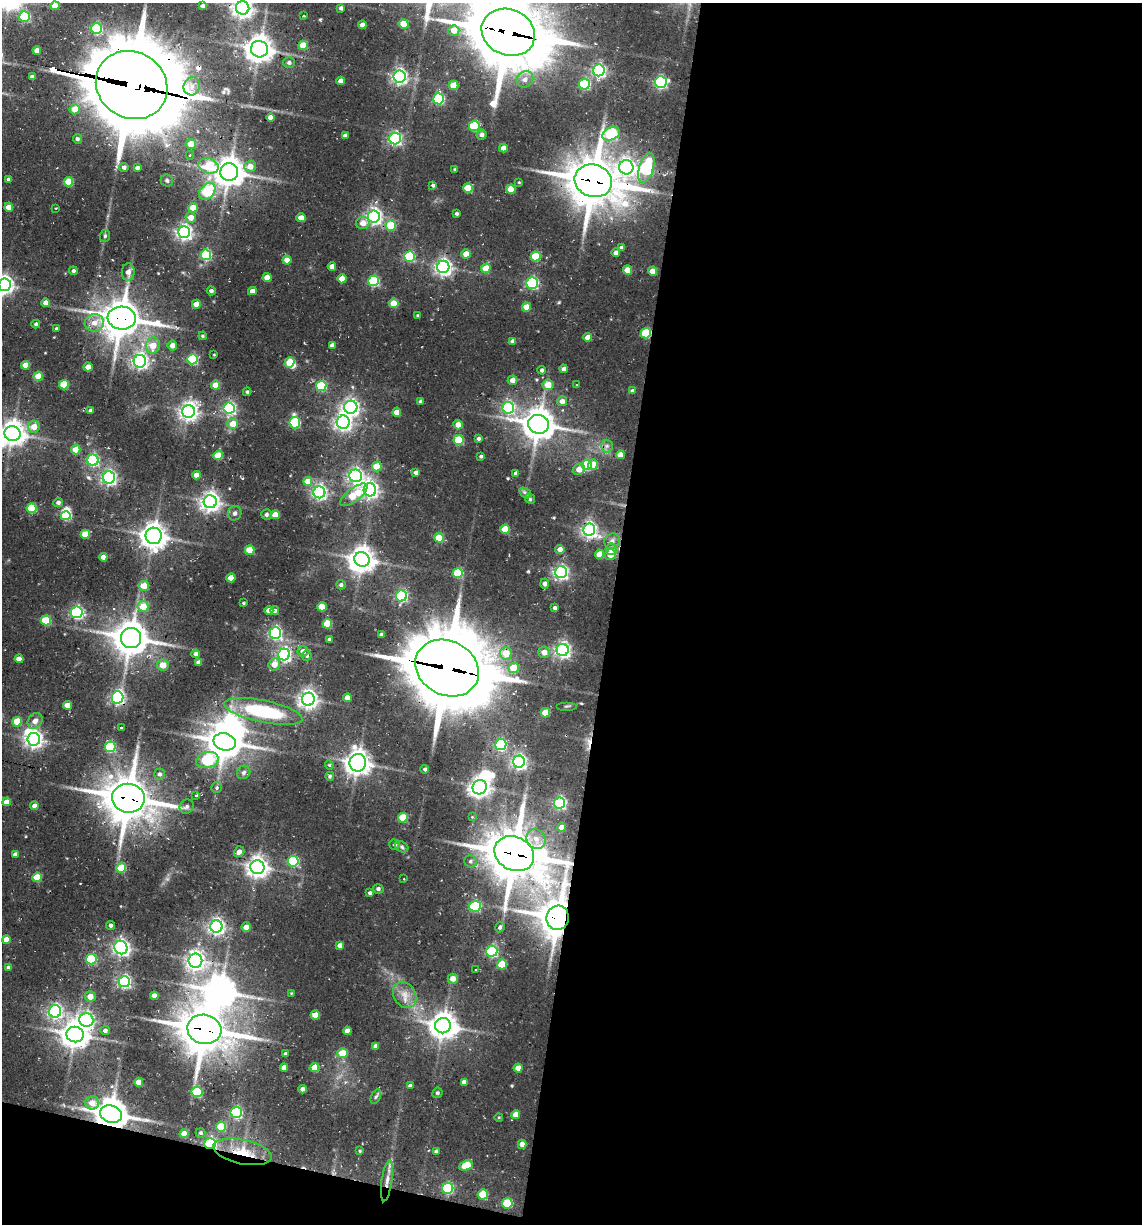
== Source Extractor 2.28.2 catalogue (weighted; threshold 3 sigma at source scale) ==
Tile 16 of 4 x 4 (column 4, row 4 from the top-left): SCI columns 3660-4799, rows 79-1300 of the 5108 x 4966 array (HDU 1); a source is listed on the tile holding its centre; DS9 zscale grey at full resolution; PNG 1144 x 1226 px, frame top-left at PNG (2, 3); each listed source drawn as its Kron ellipse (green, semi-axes under 4 px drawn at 4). Shown black and unused: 49% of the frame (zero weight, under 2 of 3 exposures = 7% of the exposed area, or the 3 px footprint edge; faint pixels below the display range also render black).
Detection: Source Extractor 2.28.2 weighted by HDU 2 'WHT'; one run over the whole footprint, this tile lists its part. Background 0.104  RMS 0.0096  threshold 0.0432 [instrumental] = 3 sigma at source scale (4.5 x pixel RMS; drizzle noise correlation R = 1.50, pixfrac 1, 0.05/0.05 arcsec/px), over >= 5 px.
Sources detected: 334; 14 inside a brighter object's white glare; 2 cosmic-ray / hot-pixel residue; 1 long thin detection or spike segment (spike, bleed or trail) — neither listed nor drawn; the other 317 listed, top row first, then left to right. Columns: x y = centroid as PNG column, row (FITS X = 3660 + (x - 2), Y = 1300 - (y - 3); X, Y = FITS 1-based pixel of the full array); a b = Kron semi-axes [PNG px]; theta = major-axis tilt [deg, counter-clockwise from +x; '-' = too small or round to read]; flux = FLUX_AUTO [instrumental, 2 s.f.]
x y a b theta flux
55 6 4 4 - 12
203 6 3 3 - 2.3
243 8 7 6 - 500
341 8 4 4 - 2.5
24 16 5 5 - 71
304 16 3 2 - 0.96
404 24 5 4 - 19
362 25 4 4 - 5.7
96 29 5 5 - 85
454 30 5 5 - 10
508 32 27 23 -24 5300
303 45 5 4 - 19
259 49 8 8 - 1000
37 50 4 4 - 7.6
289 63 6 5 - 2.3
599 70 6 6 - 180
32 77 4 3 - 2.4
399 77 6 6 - 270
525 79 9 7 40 5.8
341 81 4 4 - 6.3
661 82 6 5 - 140
584 84 5 5 - 76
132 85 37 33 -32 9500
453 85 5 4 - 16
192 86 9 8 - 5.3
438 99 5 5 - 91
75 109 5 5 - 12
271 117 4 4 - 6.6
474 126 5 5 - 59
611 134 9 6 22 93
482 135 5 5 - 3.5
345 136 4 3 - 3.1
395 138 6 5 - 160
77 139 5 4 - 2.5
191 144 5 5 - 12
503 148 4 4 - 6.4
190 155 4 4 - 1.4
208 166 10 7 -16 31
250 166 6 6 - 8
124 167 5 4 - 2.6
626 167 7 7 - 310
137 168 4 4 - 2.9
646 168 15 7 73 120
455 169 3 3 - 1.4
229 172 9 8 - 1200
8 179 3 3 - 1.7
167 181 6 6 - 2
593 181 19 16 -17 3000
68 182 5 4 - 27
519 182 3 3 - 0.78
433 185 4 4 - 1.4
468 188 5 4 - 21
511 189 4 4 - 16
207 191 9 7 50 40
9 207 4 4 - 8.3
56 208 3 2 - 0.72
193 208 4 4 - 17
457 214 3 3 - 1.6
374 216 6 6 - 290
191 217 5 5 - 8
301 218 4 4 - 7.9
363 223 7 6 - 7.5
391 225 5 5 - 31
184 232 6 6 - 280
105 236 6 5 - 1.6
622 248 4 4 - 3.9
616 253 4 4 - 4
466 254 4 4 - 13
206 255 5 5 - 73
409 256 5 5 - 70
535 256 5 5 - 35
287 260 4 4 - 10
332 267 4 4 - 6.1
443 267 6 6 - 330
486 268 5 4 - 16
627 270 4 4 - 17
73 271 4 4 - 2.1
653 271 4 4 - 12
128 272 9 6 89 5.5
267 278 4 4 - 9.3
342 279 4 4 - 11
373 281 5 5 - 72
532 283 6 5 - 120
5 285 6 6 - 360
211 291 4 4 - 2.4
252 291 4 4 - 6.2
46 303 4 4 - 6.9
394 303 5 4 - 17
196 304 4 4 - 13
526 307 4 4 - 12
418 316 4 4 - 1.4
122 318 14 11 -6 2000
94 323 9 8 - 8.2
36 324 4 4 - 2
56 328 4 3 - 1
646 333 5 5 - 49
203 336 4 4 - 1
588 337 4 4 - 9
513 341 4 4 - 5.5
172 345 5 5 - 7.2
332 345 4 4 - 5.7
153 346 8 7 - 13
214 355 3 2 - 0.67
192 359 5 5 - 65
140 361 6 6 - 250
290 362 5 4 - 21
25 365 4 4 - 13
88 367 4 4 - 8.3
564 369 4 4 - 2.9
542 370 4 4 - 2.2
38 376 4 4 - 16
512 380 5 4 - 5.9
64 385 5 4 - 30
216 385 4 4 - 14
548 385 5 5 - 11
577 385 3 2 - 0.62
321 386 5 5 - 61
632 391 4 4 - 2.3
247 392 4 3 - 1.2
562 401 5 5 - 4.5
421 402 4 4 - 2.6
351 407 6 6 - 300
229 408 6 5 - 160
508 408 6 5 - 120
91 411 4 4 - 4.2
189 411 6 6 - 410
397 412 4 4 - 9.8
343 422 6 6 - 330
295 423 6 5 - 73
233 424 5 5 - 12
539 424 10 9 - 1400
458 425 5 4 - 7.9
34 427 6 6 - 10
13 434 8 7 - 820
478 439 4 4 - 1.8
458 440 5 5 - 41
607 446 6 6 - 2.4
76 450 4 4 - 14
218 455 5 4 - 24
620 455 4 4 - 9.4
481 456 3 3 - 1.5
93 460 5 5 - 120
587 465 5 5 - 73
593 465 5 4 - 15
377 466 5 5 - 22
579 469 6 5 - 9.1
416 472 4 4 - 2.8
516 473 4 4 - 3.9
197 475 4 4 - 6.7
356 476 6 6 - 260
109 477 6 6 - 240
308 481 4 4 - 15
370 490 6 6 - 320
319 492 6 6 - 250
525 493 7 4 -35 1.8
354 495 16 6 37 26
530 499 5 4 - 1.2
58 502 5 4 - 2.8
210 502 6 6 - 500
32 508 5 5 - 43
235 513 7 6 - 2.3
266 514 5 5 - 2.1
275 515 4 4 - 13
66 516 5 4 - 40
505 529 5 4 - 25
589 530 6 6 - 290
85 534 4 4 - 20
154 536 8 8 - 860
439 538 5 4 - 23
612 541 8 7 - 4.1
560 549 4 4 - 5.1
611 549 6 5 - 8.2
250 550 5 4 - 21
599 554 4 4 - 14
610 555 5 5 - 9.6
103 557 4 4 - 7.1
362 559 8 7 - 890
561 572 6 6 - 240
458 573 5 5 - 51
231 578 4 4 - 13
545 584 5 4 - 3.3
341 585 5 4 - 1.9
144 586 5 5 - 13
401 596 5 5 - 110
244 603 3 2 - 0.98
143 607 5 5 - 18
322 607 4 4 - 18
555 608 4 3 - 2.1
269 610 4 4 - 8.8
275 611 4 4 - 2.3
77 612 6 6 - 140
46 620 5 5 - 37
327 624 5 4 - 25
275 633 6 6 - 160
382 635 4 3 - 3.3
131 638 10 10 - 1500
329 640 4 3 - 2.4
563 650 6 6 - 280
303 651 5 5 - 5.9
544 652 6 5 - 7.3
506 653 6 6 - 16
196 654 4 4 - 3.3
284 654 6 6 - 220
307 656 5 5 - 2.3
19 659 4 4 - 5.4
198 662 4 4 - 3.7
274 664 6 5 - 9.7
163 665 6 6 - 11
447 668 33 27 -28 6200
514 668 5 5 - 19
117 697 6 6 - 200
347 698 4 4 - 8.7
308 699 6 6 - 450
67 705 4 4 - 9.3
567 706 10 2 0 1.2
263 711 40 11 -12 79
545 713 5 4 - 20
35 721 8 6 53 5.7
17 722 5 5 - 21
121 727 3 2 - 0.7
34 739 6 6 - 370
225 742 11 8 -14 1500
501 745 5 5 - 96
110 747 5 5 - 66
207 760 11 8 14 71
519 762 6 6 - 270
358 763 9 8 - 710
329 765 4 4 - 1.1
425 769 4 4 - 2
244 772 7 6 - 2.7
160 774 5 5 - 2.5
330 776 4 4 - 1.6
217 787 5 5 - 2
480 787 7 7 - 520
196 795 3 3 - 1.5
128 798 16 14 -8 2700
7 802 4 4 - 8.8
559 803 6 5 - 170
34 806 4 4 - 6.1
187 807 7 6 - 2.8
472 817 4 4 - 1.1
403 818 5 5 - 29
562 827 5 4 - 5.9
536 839 10 9 - 7.9
395 845 5 5 - 1.6
402 847 7 5 -20 1.7
239 852 5 5 - 4.1
514 854 20 16 -27 3300
15 855 4 4 - 4.3
293 861 5 5 - 71
470 861 6 5 - 2.3
257 867 7 7 - 600
121 868 5 5 - 30
37 877 4 4 - 19
404 879 2 2 - 0.71
378 889 5 4 - 2.3
370 893 4 4 - 2.4
475 906 5 5 - 86
558 918 12 11 - 1900
111 925 4 4 - 2.1
216 926 6 6 - 320
246 927 4 4 - 8.6
500 927 5 4 - 2.6
6 940 4 4 - 9.8
340 945 4 4 - 4.9
121 947 7 6 - 290
492 951 5 5 - 120
91 959 5 5 - 58
195 961 7 7 - 400
502 964 5 5 - 25
9 968 4 4 - 4.4
475 970 3 2 - 0.94
453 979 5 5 - 7.2
124 982 5 5 - 160
291 993 3 3 - 0.63
405 995 14 11 -58 9.6
90 996 5 5 - 9
154 996 4 4 - 6
55 1011 6 6 - 200
315 1015 5 4 - 8.2
86 1020 7 7 - 230
443 1026 8 7 - 950
204 1029 17 14 -14 2800
105 1030 4 4 - 2.8
347 1031 4 4 - 6.7
75 1034 8 7 - 1000
376 1046 4 4 - 4
342 1053 5 5 - 19
285 1054 3 3 - 1.7
284 1068 4 4 - 6.2
314 1068 5 4 - 13
518 1068 4 4 - 9
139 1082 4 4 - 10
464 1082 4 4 - 4.8
410 1086 4 4 - 2
303 1089 4 4 - 4.8
197 1092 5 5 - 52
437 1093 5 5 - 1.6
376 1097 7 4 68 1.8
92 1103 7 6 - 8.7
236 1113 5 5 - 110
111 1114 11 8 -14 1500
516 1115 4 4 - 10
499 1117 4 3 - 0.74
221 1127 5 5 - 31
201 1133 5 5 - 1.8
184 1134 4 4 - 12
210 1144 5 5 - 140
522 1144 4 4 - 7.4
360 1151 4 3 - 0.79
242 1152 30 12 -12 25
436 1152 4 3 - 2.6
466 1165 7 4 22 23
387 1181 21 5 82 7.6
448 1188 5 5 - 93
483 1194 5 5 - 29
507 1203 5 5 - 37
Overlapping masked pixels (flux is a lower limit): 15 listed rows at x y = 508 32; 132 85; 593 181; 122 318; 646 333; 447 668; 117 697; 128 798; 514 854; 558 918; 204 1029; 111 1114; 210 1144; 242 1152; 387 1181
Isophote crosses this tile's border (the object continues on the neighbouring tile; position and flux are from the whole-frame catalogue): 4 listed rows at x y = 243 8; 508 32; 5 285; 13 434